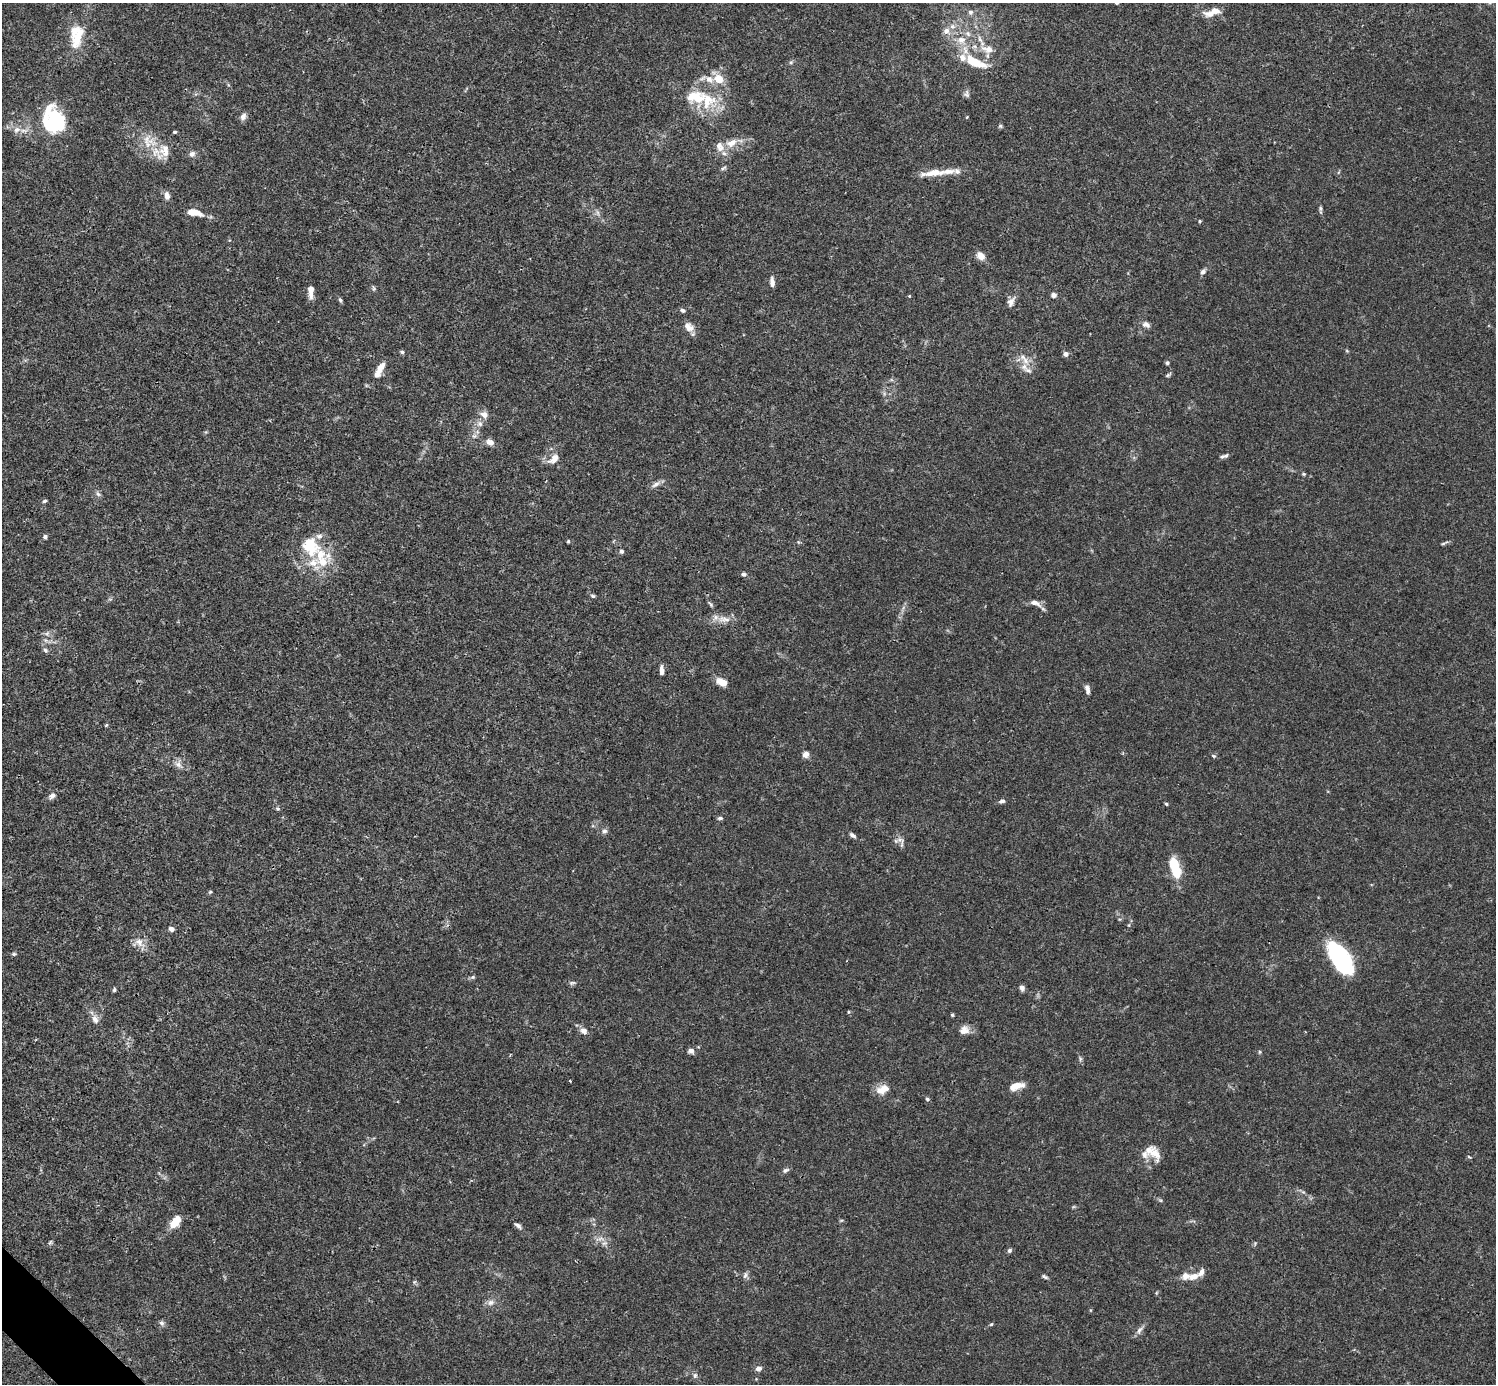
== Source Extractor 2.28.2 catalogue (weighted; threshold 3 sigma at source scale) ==
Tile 7 of 4 x 4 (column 3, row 2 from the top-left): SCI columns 2991-4484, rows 2920-4301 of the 5982 x 5981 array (HDU 1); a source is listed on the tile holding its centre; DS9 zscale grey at full resolution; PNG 1498 x 1386 px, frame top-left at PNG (2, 3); no overlay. Shown black and unused: <1% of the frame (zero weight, under 3 of 4 exposures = <1% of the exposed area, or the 3 px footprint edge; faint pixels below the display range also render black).
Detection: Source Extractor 2.28.2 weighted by HDU 2 'WHT'; one run over the whole footprint, this tile lists its part. Background 0.0165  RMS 0.0022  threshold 0.00972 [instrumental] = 3 sigma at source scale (4.5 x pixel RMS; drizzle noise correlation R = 1.50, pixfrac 1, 0.05/0.05 arcsec/px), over >= 5 px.
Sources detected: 146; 3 inside a brighter object's white glare — not listed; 24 inside a brighter listed object's ellipse — not listed separately; the other 119 listed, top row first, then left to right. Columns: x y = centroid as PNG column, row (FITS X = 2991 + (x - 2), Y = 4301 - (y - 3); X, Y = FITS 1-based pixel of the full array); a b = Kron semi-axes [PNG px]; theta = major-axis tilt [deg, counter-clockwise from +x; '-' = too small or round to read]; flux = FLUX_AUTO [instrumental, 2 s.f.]
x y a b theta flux
970 12 7 7 - 0.68
1210 14 19 8 -6 1.9
78 31 21 14 7 3.9
946 31 8 8 - 1.2
961 40 13 10 7 2.4
988 49 18 10 -13 2.6
791 62 6 5 - 0.35
974 62 26 11 -24 5.6
719 79 11 9 -34 3.1
966 94 9 7 -78 0.63
707 101 24 21 78 8.4
243 117 9 7 66 0.95
53 119 17 10 68 6.2
1000 126 6 5 - 0.31
17 130 10 7 43 1.1
174 132 4 3 - 0.33
146 139 20 15 -10 3.7
731 143 17 10 24 2.8
164 150 20 15 -82 3.7
192 154 8 7 - 0.83
723 168 8 4 28 0.39
934 173 30 9 5 3.6
167 196 10 6 -81 1.1
1320 209 11 4 -85 0.48
194 212 17 7 -12 3
598 213 7 4 -71 0.45
1200 221 4 4 - 0.25
981 256 10 7 -49 1.7
1203 272 8 6 44 0.64
772 282 11 5 -86 0.97
311 291 13 5 -89 2
1053 295 7 6 - 0.71
909 296 4 3 - 0.17
340 300 7 4 -68 0.37
1011 302 13 8 58 1.1
683 310 6 5 - 0.46
1146 325 11 7 -22 0.96
689 327 14 10 -41 1.6
402 352 5 5 - 0.33
1066 354 6 5 - 0.92
1025 361 13 8 -58 1.8
1167 363 5 4 - 0.37
379 370 21 7 63 2.4
1168 375 8 4 34 0.37
484 415 12 9 -30 1.3
480 424 9 9 - 1
490 442 10 7 -31 1.1
1226 455 8 5 30 0.49
554 459 16 9 38 1.7
1304 474 5 4 - 0.25
656 484 13 6 28 0.95
98 494 9 4 -54 0.51
44 501 6 4 19 0.36
45 537 5 5 - 0.48
568 541 5 4 - 0.23
1443 543 6 3 20 0.27
310 546 27 22 -62 9.2
621 551 5 5 - 0.57
743 574 6 5 - 0.45
593 596 6 4 -3 0.34
1035 603 16 7 -20 1.4
710 604 10 4 -54 0.39
724 619 21 8 -10 2.1
47 633 7 4 19 0.46
45 650 7 5 -19 0.46
661 670 11 4 -89 1.1
722 682 11 7 -29 2.7
1087 689 10 5 -76 0.96
106 725 4 3 - 0.27
806 754 8 8 - 0.96
1213 756 6 5 - 0.32
178 764 10 7 -32 1.1
52 796 8 6 44 0.9
1002 801 7 5 12 0.65
1166 804 5 4 - 0.26
278 808 6 5 - 0.33
720 818 7 4 6 0.41
604 831 7 6 - 0.58
852 835 9 5 -36 0.55
900 840 14 7 -34 1
1175 867 19 8 -71 8.8
210 892 6 4 44 0.25
171 929 7 5 -26 0.78
139 942 16 10 -45 1.9
14 954 5 4 - 0.33
1338 957 30 16 -65 21
473 977 6 5 - 0.37
572 983 9 5 13 0.43
1022 988 6 5 - 0.91
114 990 6 4 76 0.33
848 1012 5 3 - 0.23
952 1015 4 4 - 0.26
95 1019 12 8 -68 1.3
964 1030 12 11 - 1.5
584 1031 10 8 -30 1.1
691 1051 7 6 - 0.83
1259 1052 5 3 - 0.23
1080 1059 6 4 73 0.35
570 1080 3 2 - 0.2
1016 1086 15 7 16 2.5
883 1089 16 10 22 2.5
927 1099 5 4 - 0.38
1155 1153 22 13 -58 3.1
1469 1157 5 3 - 0.24
785 1170 10 5 28 0.54
175 1221 13 7 51 4
518 1226 12 5 -39 0.62
600 1239 14 4 5 0.81
50 1242 6 4 71 0.32
1009 1250 6 5 - 0.46
745 1275 10 5 71 0.59
1194 1276 14 7 18 1.9
1045 1277 9 4 -27 0.4
491 1302 10 7 32 0.98
162 1323 8 6 -30 0.56
991 1324 5 4 - 0.25
1139 1330 12 6 55 0.92
758 1368 7 6 - 0.98
695 1375 7 5 73 0.53